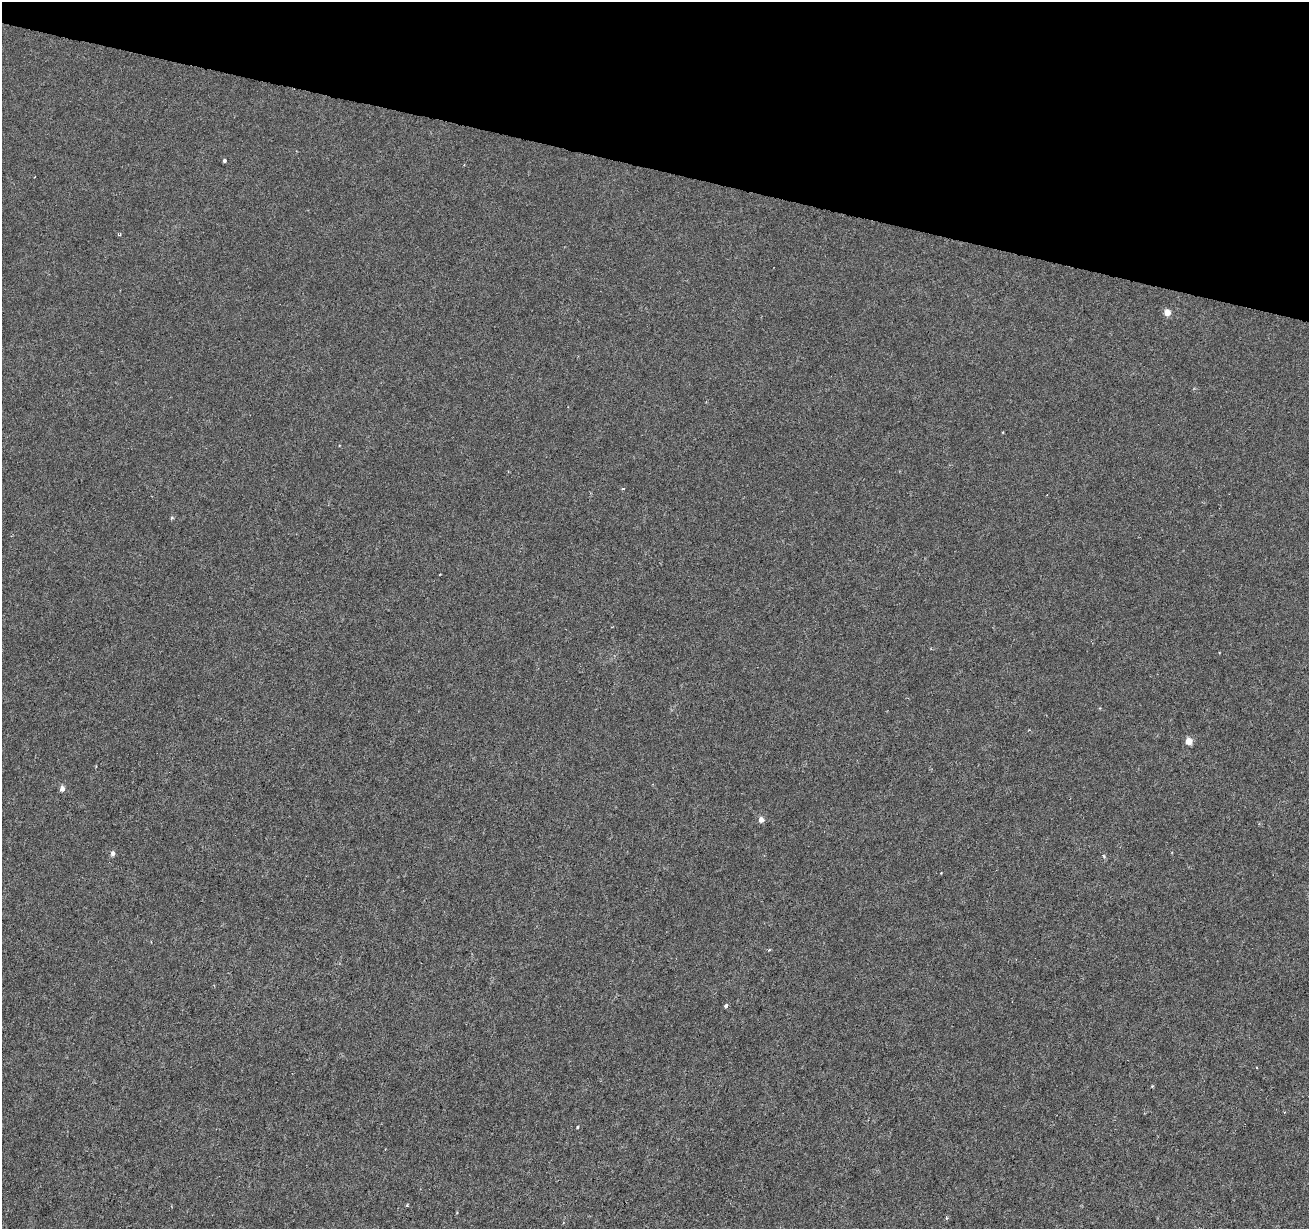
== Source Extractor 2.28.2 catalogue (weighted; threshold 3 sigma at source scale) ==
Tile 2 of 4 x 4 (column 2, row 1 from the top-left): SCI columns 1308-2614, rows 3900-5126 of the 5238 x 5411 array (HDU 1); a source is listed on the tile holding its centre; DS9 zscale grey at full resolution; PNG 1311 x 1231 px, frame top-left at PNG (2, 2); no overlay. Shown black and unused: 14% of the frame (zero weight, under 3 of 6 exposures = <1% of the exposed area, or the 3 px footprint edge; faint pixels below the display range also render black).
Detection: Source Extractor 2.28.2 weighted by HDU 2 'WHT'; one run over the whole footprint, this tile lists its part. Background -2.38e-04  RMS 0.0015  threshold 0.00616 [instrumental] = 3 sigma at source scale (4.09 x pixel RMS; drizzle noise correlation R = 1.36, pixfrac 0.8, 0.0396/0.0396 arcsec/px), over >= 5 px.
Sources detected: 16; all 16 listed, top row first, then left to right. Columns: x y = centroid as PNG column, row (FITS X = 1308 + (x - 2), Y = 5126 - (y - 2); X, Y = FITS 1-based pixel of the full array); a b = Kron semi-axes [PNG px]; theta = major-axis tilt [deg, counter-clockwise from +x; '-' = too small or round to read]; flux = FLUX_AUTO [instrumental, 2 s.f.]
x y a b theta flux
224 161 4 4 - 0.25
119 235 5 3 - 0.14
1167 312 4 4 - 2
172 518 5 4 - 0.22
1189 741 5 4 - 2.2
96 766 2 2 - 0.13
62 789 5 4 - 0.8
761 820 5 5 - 0.96
113 853 6 5 - 0.49
1104 856 5 3 - 0.17
941 873 2 2 - 0.082
769 950 5 3 - 0.14
726 1006 6 4 42 0.27
1152 1086 3 3 - 0.13
577 1127 3 3 - 0.12
407 1205 3 3 - 0.16